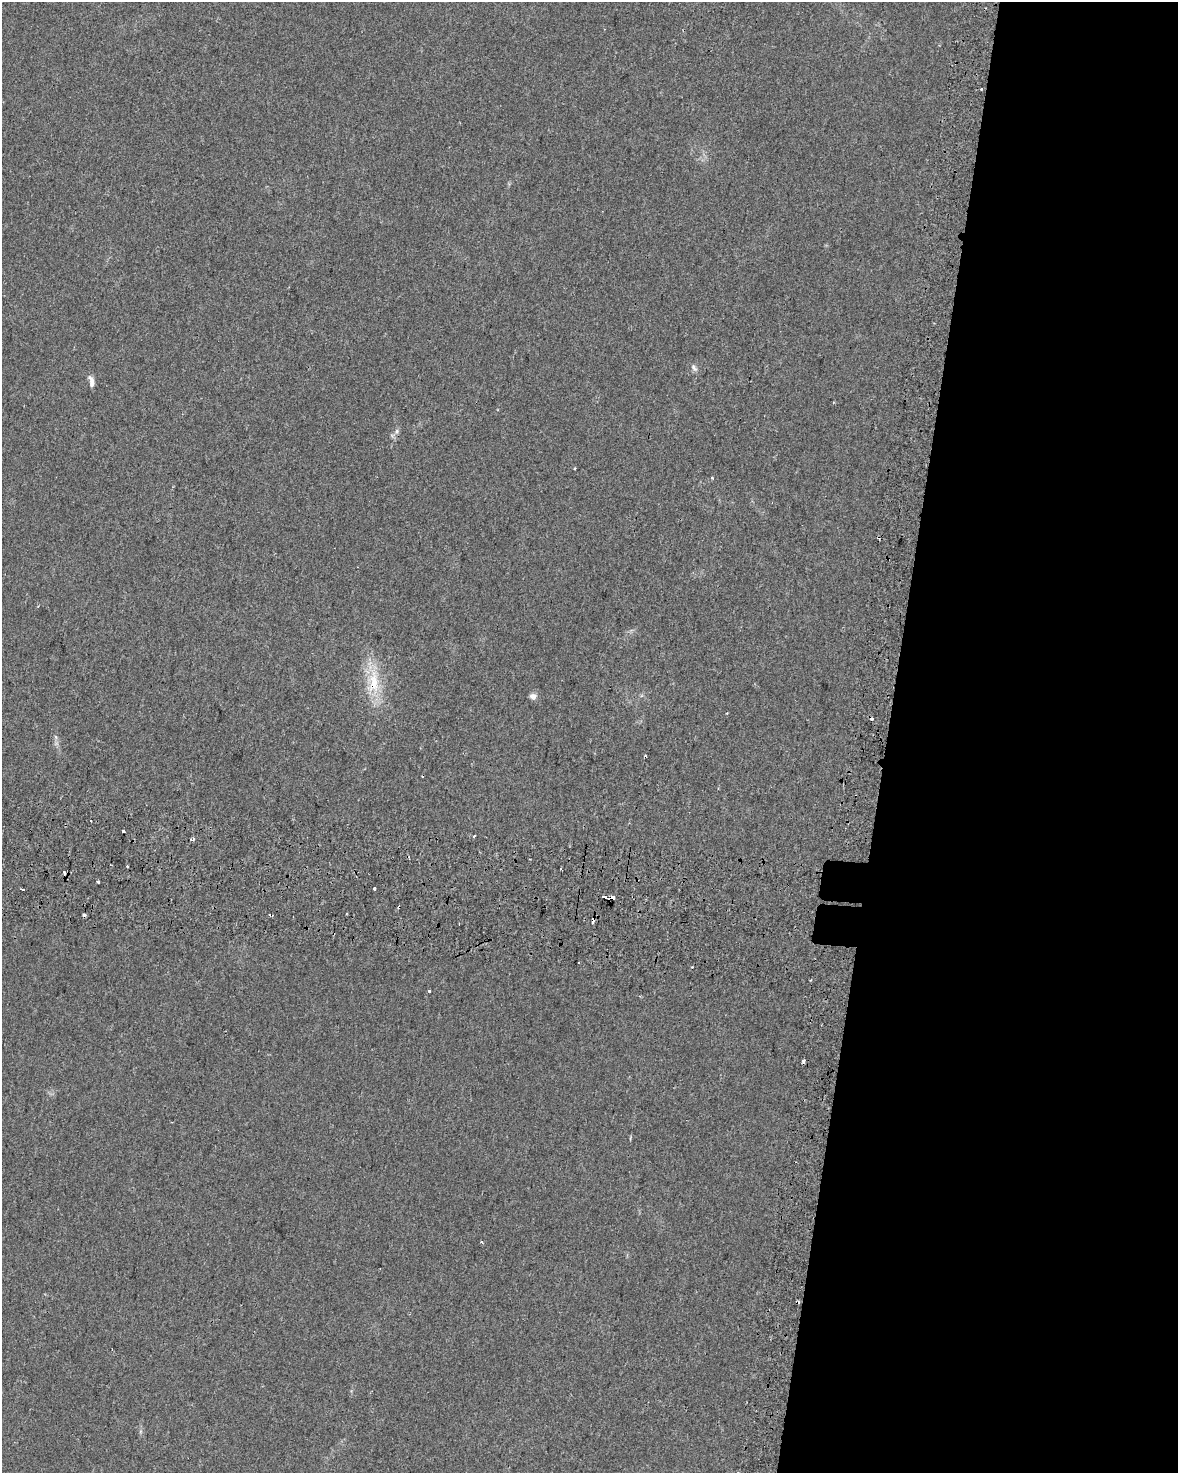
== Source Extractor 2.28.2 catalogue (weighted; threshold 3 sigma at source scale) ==
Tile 8 of 4 x 3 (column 4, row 2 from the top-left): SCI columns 3582-4757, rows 1808-3278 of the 4803 x 5029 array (HDU 1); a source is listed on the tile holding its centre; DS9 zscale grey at full resolution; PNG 1180 x 1475 px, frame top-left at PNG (2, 2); no overlay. Shown black and unused: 25% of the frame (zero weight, under 2 of 3 exposures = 4% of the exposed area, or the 3 px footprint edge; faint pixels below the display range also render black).
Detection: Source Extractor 2.28.2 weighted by HDU 2 'WHT'; one run over the whole footprint, this tile lists its part. Background 0.0284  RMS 0.0049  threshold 0.0221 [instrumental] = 3 sigma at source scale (4.5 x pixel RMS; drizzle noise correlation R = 1.50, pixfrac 1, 0.0396/0.0396 arcsec/px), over >= 5 px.
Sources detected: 35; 9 cosmic-ray / hot-pixel residue — not listed; the other 26 listed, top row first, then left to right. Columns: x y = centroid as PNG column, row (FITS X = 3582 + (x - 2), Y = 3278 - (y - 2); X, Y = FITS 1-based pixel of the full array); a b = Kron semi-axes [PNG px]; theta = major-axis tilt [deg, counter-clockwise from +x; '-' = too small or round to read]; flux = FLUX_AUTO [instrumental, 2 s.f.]
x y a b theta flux
981 88 3 3 - 1.7
694 368 12 6 -59 1.6
91 382 13 6 -80 2.7
397 431 7 4 89 1.1
574 468 3 3 - 0.68
712 478 3 3 - 0.68
373 682 38 17 84 18
533 696 10 7 6 2
727 713 3 3 - 0.37
56 737 7 4 -70 0.86
91 821 2 2 - 0.61
123 831 3 3 - 2.1
474 836 3 2 - 0.81
192 840 6 4 23 1.2
110 865 3 2 - 0.5
64 872 3 2 - 2
98 881 3 3 - 4.1
374 888 3 3 - 5.2
23 889 3 3 - 5.1
605 897 4 3 - 7.9
611 898 7 3 11 9.1
399 907 5 3 - 0.49
593 922 4 3 - 410
429 991 3 3 - 1.5
803 1061 4 3 - 2.1
482 1242 4 3 - 0.53
Overlapping masked pixels (flux is a lower limit): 4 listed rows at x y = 373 682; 611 898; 399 907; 593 922